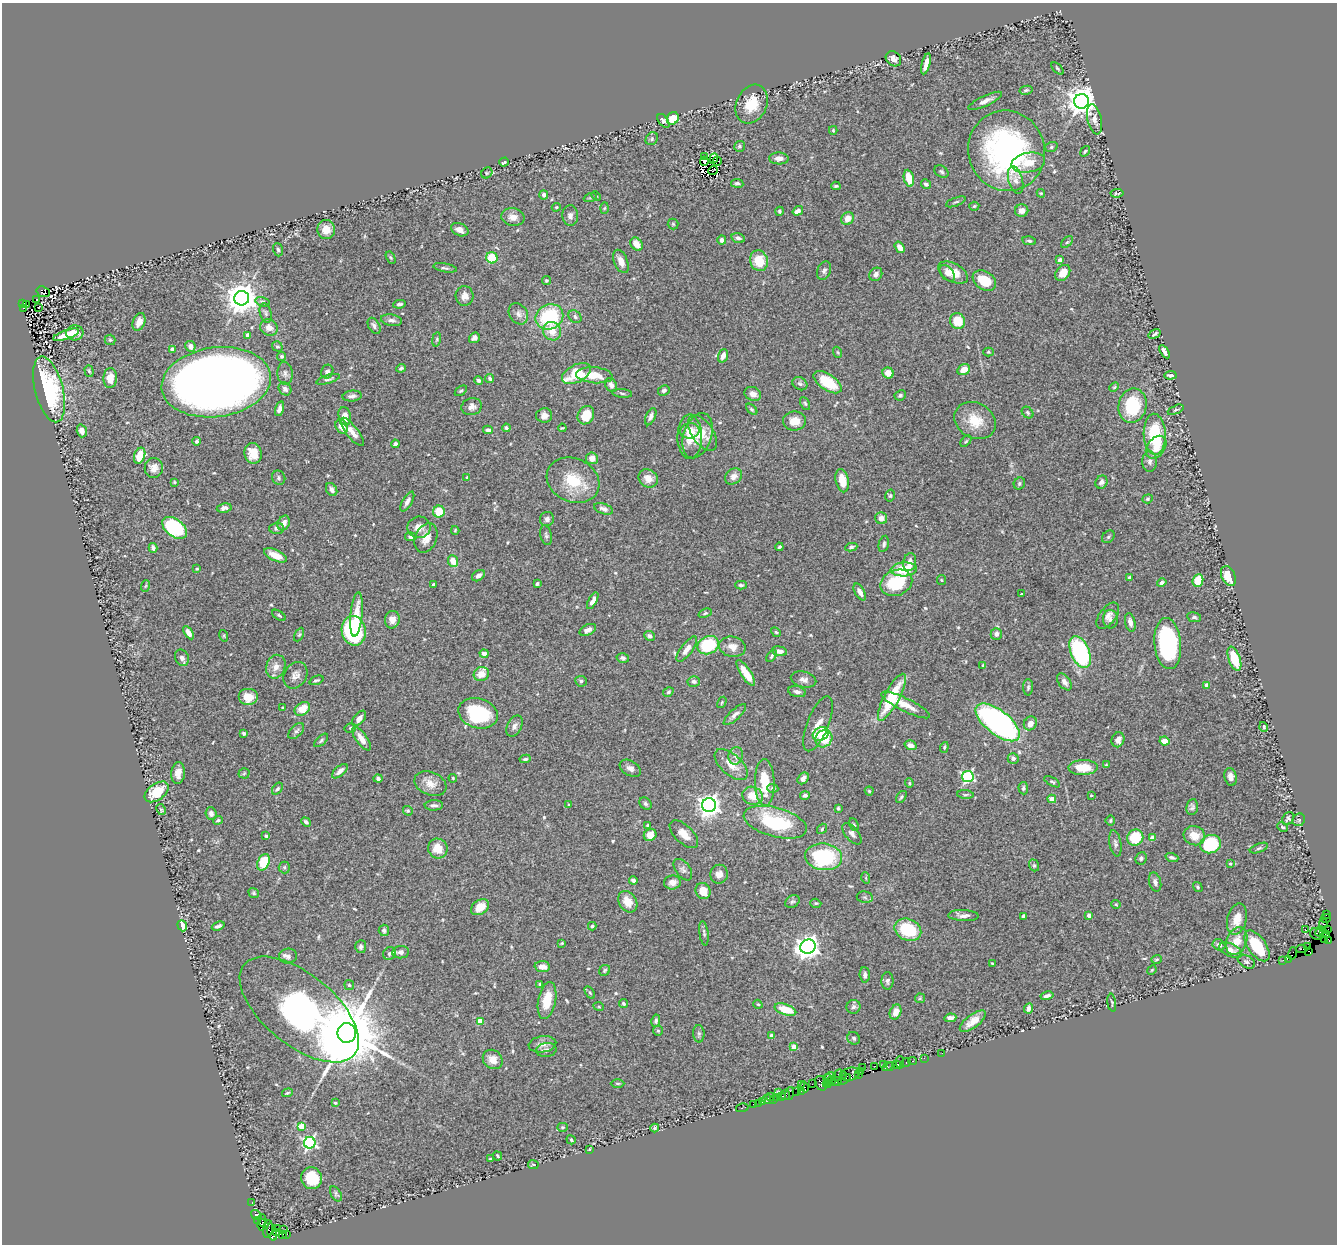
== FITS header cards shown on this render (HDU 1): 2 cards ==
NAXIS1  =                 1335
NAXIS2  =                 1242

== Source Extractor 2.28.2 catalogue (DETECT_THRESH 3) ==
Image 1335 x 1242 px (HDU 1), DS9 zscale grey, 1 PNG px = 1 image px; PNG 1339 x 1246 px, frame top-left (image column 1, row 1242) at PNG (2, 3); each listed source drawn as its Kron ellipse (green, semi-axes under 4 px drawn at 4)
Background 0.706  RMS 0.027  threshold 0.0811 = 3 sigma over >= 5 px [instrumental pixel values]
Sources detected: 549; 4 with non-positive FLUX_AUTO (blend fragments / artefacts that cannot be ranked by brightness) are neither listed nor drawn; of the other 545, the 500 brightest by FLUX_AUTO listed and drawn (45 fainter detections omitted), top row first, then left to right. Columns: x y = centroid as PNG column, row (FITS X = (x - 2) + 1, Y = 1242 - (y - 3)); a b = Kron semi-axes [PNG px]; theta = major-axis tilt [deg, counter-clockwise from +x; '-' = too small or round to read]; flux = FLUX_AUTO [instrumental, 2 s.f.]
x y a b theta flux
893 59 8 7 - 13
926 64 11 4 75 13
1057 68 7 3 -45 2.3
1026 90 6 4 11 3.1
985 101 18 5 25 10
1081 101 7 7 - 2700
752 104 20 15 66 46
673 118 6 5 - 45
1094 119 15 7 -77 13
663 121 8 4 -52 4.7
833 130 4 3 - 2
652 139 7 5 50 3.2
739 146 5 5 - 3.4
1051 147 6 5 - 3.2
1006 151 40 38 -71 440
1085 151 6 3 52 2.5
704 157 3 2 - 4.8
714 158 5 2 - 5.3
779 158 10 6 -3 12
704 161 4 3 - 6.5
717 161 5 2 - 7.8
504 162 5 3 - 3.2
1028 163 17 10 10 26
713 170 5 2 - 2.6
941 172 8 5 -34 3.6
487 173 6 5 - 2.6
909 178 8 5 -78 33
1016 180 14 7 -76 11
737 183 6 4 -9 4.3
926 184 5 4 - 4.5
836 186 4 3 - 3
1041 193 4 3 - 1.9
1117 193 6 3 8 2.7
544 195 4 4 - 6.2
596 196 5 4 - 2.1
590 198 6 4 18 2.6
956 202 10 3 21 3.1
974 206 5 4 - 2.7
556 207 4 3 - 2
604 208 5 3 - 1.9
779 211 4 4 - 3.1
798 211 5 4 - 10
1022 211 7 6 - 9
570 216 10 8 -88 7.9
513 217 11 9 -8 14
848 219 7 6 - 16
673 224 5 5 - 2.5
326 229 9 9 - 23
460 230 9 6 -24 11
738 238 7 4 -14 6.2
722 240 4 4 - 8.1
1029 241 7 4 -12 3.6
1067 242 7 4 44 2.9
637 244 7 5 -52 21
900 247 6 4 -56 16
278 250 7 5 -72 3.2
391 258 6 4 -59 2.1
492 258 6 5 - 48
1060 260 4 4 - 12
621 261 12 6 -68 14
759 261 10 9 - 46
445 268 12 4 -10 4.3
824 271 9 6 67 5.5
947 273 9 6 -49 8.4
953 273 16 9 -28 26
1063 273 9 6 52 19
876 274 7 6 - 7.8
546 281 4 4 - 2.3
984 281 13 9 -33 41
43 292 7 5 -18 95
464 296 10 9 - 12
242 298 7 7 - 3100
37 299 3 2 - 3.4
262 302 7 4 -15 3.6
23 303 3 3 - 190
399 304 6 4 9 4
27 305 3 3 - 9.3
39 307 3 3 - 9
24 308 3 3 - 32
266 313 10 5 -75 4.2
518 314 11 9 -55 9.6
549 317 14 12 30 130
575 317 7 5 -45 4.5
391 320 11 5 -10 6.9
958 321 8 7 - 39
139 322 9 6 69 13
374 326 9 5 -60 5.6
269 327 9 8 - 14
552 331 9 9 - 27
75 333 9 7 6 15
1154 334 6 2 33 3.1
66 335 14 4 19 22
247 335 4 3 - 6.3
474 338 6 5 - 7.3
436 339 7 3 81 2.5
110 340 5 5 - 2.8
190 346 5 5 - 9.7
277 346 5 5 - 3.1
172 349 4 3 - 6
837 352 5 3 - 2
988 352 5 4 - 2.2
1164 352 7 3 -58 7.7
282 356 4 4 - 3.8
723 356 7 5 70 12
401 368 5 4 - 3.5
964 370 7 5 31 20
89 371 6 4 -72 3.2
327 372 7 6 - 6.5
285 373 11 7 -87 7.3
888 373 6 5 - 19
576 374 15 8 27 67
594 375 18 8 -5 32
1170 375 6 3 2 4.6
110 378 10 7 87 19
328 379 12 3 16 3.9
490 379 4 3 - 4
479 381 4 3 - 4
216 382 55 34 8 2800
828 382 16 8 -34 54
800 384 8 6 -27 4.4
611 385 7 5 -61 9
1114 387 5 4 - 2.2
49 389 34 14 -76 130
285 389 7 6 - 5.9
664 390 6 5 - 3.9
461 391 7 4 36 3
622 393 10 4 -6 3.2
753 394 9 6 -24 12
900 395 6 5 - 3
352 396 9 5 5 6.9
805 403 7 4 -63 2.8
1132 406 17 14 78 90
472 407 10 8 16 8.9
279 409 8 4 74 7.3
752 409 7 4 -44 3.1
1176 410 8 4 24 3.3
1028 412 6 5 - 3.4
544 415 8 7 - 9.8
586 415 9 8 - 39
345 416 9 6 -77 18
651 417 9 5 67 6.6
794 421 11 9 -1 24
975 421 21 17 -29 44
342 427 7 6 - 20
506 428 4 3 - 3.9
562 428 4 2 - 2.2
488 430 5 4 - 7.4
82 431 6 5 - 9
690 431 9 7 7 27
352 432 17 6 -51 15
703 433 20 10 -57 29
1155 434 20 11 -88 95
698 436 23 14 72 33
690 437 22 12 90 32
197 441 4 3 - 3.4
966 441 6 4 44 2.5
395 444 4 3 - 4.5
1156 447 13 8 53 25
253 453 10 8 -80 24
140 456 8 5 70 35
592 458 6 6 - 13
1150 462 10 7 90 7.9
154 468 10 9 - 13
733 476 9 7 37 11
467 477 4 3 - 2
279 478 7 6 - 4.3
648 478 10 8 -32 17
573 480 27 21 -25 66
842 481 12 6 -77 24
174 482 4 3 - 1.8
1101 482 7 6 - 6.6
1019 484 6 5 - 3.5
332 490 7 5 -58 7.4
890 496 6 4 74 2.8
1148 499 5 4 - 2.2
407 502 11 5 60 7.5
224 508 7 4 10 7.3
604 509 10 5 -20 6.5
439 512 6 6 - 37
881 518 6 6 - 11
547 519 7 7 - 6.3
284 523 8 5 64 9.8
419 527 11 10 - 16
174 528 14 8 -37 190
277 528 7 5 3 6.9
455 530 4 3 - 2.1
546 535 10 5 -77 4.7
411 537 6 4 -7 6
1108 537 7 5 46 3.4
426 538 15 10 67 19
884 544 8 5 77 4.9
779 547 4 3 - 2.9
851 547 6 4 9 3.2
153 548 5 4 - 5.9
275 555 12 5 -24 23
453 561 6 5 - 22
910 562 9 6 77 11
197 569 4 3 - 2.4
904 569 13 7 4 65
478 576 7 5 35 7.2
1228 576 11 6 -66 34
1129 577 4 4 - 3.1
941 580 5 4 - 2.3
1198 580 6 5 - 40
896 583 16 12 24 93
1162 583 5 4 - 4.4
537 584 3 3 - 3
434 585 3 3 - 6.9
741 585 6 3 -1 3.4
145 586 6 3 69 2
860 592 9 5 -59 10
1021 594 3 2 - 1.9
593 601 9 4 62 9.8
705 613 7 4 21 2.8
356 614 22 6 85 32
279 615 8 4 -32 3.3
1108 616 15 8 53 11
1194 617 7 5 -11 4.1
1110 619 9 7 -89 6.2
392 620 9 7 78 13
1130 622 9 5 -77 8.6
588 630 9 5 26 8.4
354 631 15 12 -78 200
776 632 5 4 - 2.4
189 633 7 4 -57 10
996 634 6 5 - 6.3
299 635 7 4 62 2.6
224 636 6 3 -73 2.1
649 636 5 4 - 4.9
1168 643 26 13 -84 210
708 645 11 9 23 100
732 647 13 10 -11 15
687 649 15 5 52 14
779 651 7 5 -6 10
1080 652 17 9 -67 220
484 653 4 4 - 11
772 656 7 3 54 3.5
182 658 8 6 -63 6.7
623 658 6 5 - 4.4
1234 659 12 6 -70 58
983 665 3 3 - 2.6
276 667 12 9 70 14
746 673 15 5 -56 30
481 674 8 7 - 23
295 675 14 11 56 12
803 679 13 8 -14 9.5
316 680 7 3 19 2.9
581 681 6 5 - 3.8
694 681 6 5 - 5.7
1064 682 9 6 -54 8.6
1206 685 4 3 - 7.5
1028 687 8 5 89 3.5
668 692 5 4 - 2.9
797 692 9 5 -13 7.1
248 697 10 8 0 25
892 697 26 7 62 100
722 702 6 3 60 2.2
906 705 27 6 -26 23
283 708 3 3 - 1.9
302 709 8 6 34 29
478 713 20 15 -16 130
735 715 14 5 42 7.4
359 718 9 5 50 9.2
998 722 26 12 -38 530
1030 723 7 6 - 13
818 724 29 10 68 21
515 726 11 7 63 8
1264 727 5 4 - 3.1
350 728 6 4 14 2.9
296 731 10 5 46 5.8
244 733 4 3 - 3.9
821 734 8 6 25 35
824 738 9 8 - 75
361 739 14 5 -55 16
321 740 8 4 43 3.4
1118 740 8 6 69 8.4
1164 741 5 4 - 16
911 745 6 4 -16 11
944 747 5 4 - 2.6
736 756 9 7 77 7.5
1013 758 5 5 - 5.9
525 759 5 3 - 3
731 765 20 10 -42 26
1106 765 4 3 - 1.9
630 768 11 7 -31 8.7
1083 768 14 7 1 39
340 771 9 5 41 9.6
178 773 11 7 84 14
244 773 5 5 - 2.6
968 777 5 5 - 270
1230 777 9 6 -79 11
453 778 4 3 - 1.9
803 778 6 5 - 8.2
378 779 4 4 - 3.5
1052 782 9 4 -29 2.8
765 783 23 10 -89 67
909 783 5 4 - 2
430 784 17 11 -22 21
773 788 5 4 - 3.8
1023 788 6 5 - 3.2
277 789 7 4 50 3.8
869 791 4 4 - 2
157 792 13 8 36 46
965 794 8 3 -4 2.6
805 795 5 4 - 4.8
1091 795 3 2 - 1.8
752 796 10 9 - 27
901 797 7 4 53 3
1052 799 4 4 - 21
645 804 7 5 -45 3.7
434 805 9 5 2 6
569 805 3 3 - 2.1
709 805 7 7 - 1200
1192 807 8 6 81 5
838 808 4 3 - 2.4
161 810 6 4 -63 2.3
408 811 5 4 - 2.8
211 814 6 5 - 5.5
1288 818 7 5 61 4.4
218 820 5 4 - 2.9
1110 820 5 5 - 2.8
1299 820 7 6 - 3.3
306 822 5 3 - 4
775 822 32 14 -15 120
647 825 3 3 - 2.1
854 825 6 4 -62 2.5
1283 827 5 3 - 2.4
822 829 6 4 50 2.3
684 834 18 9 -43 19
852 834 13 6 -50 7.7
650 835 6 6 - 22
266 836 4 3 - 2.9
1194 836 11 9 -22 26
1135 838 8 7 - 57
1152 838 4 4 - 16
1115 843 13 6 -79 6.2
1210 844 10 9 - 100
1259 848 10 4 21 3.8
438 849 10 9 - 31
824 857 18 13 -7 150
1141 858 6 5 - 4.4
1172 858 6 4 -18 4.1
263 862 9 5 67 58
1230 864 4 4 - 2.1
1034 865 6 5 - 3.3
284 867 6 5 - 3.4
683 870 12 7 -53 7.1
719 874 9 8 - 11
866 878 6 3 -72 1.9
633 880 4 4 - 4.9
672 882 8 7 - 9.8
1155 882 9 6 -75 7.3
1198 887 5 4 - 2.5
703 891 8 7 - 26
254 893 5 4 - 3.1
865 897 8 5 -9 4.5
628 902 11 8 -58 26
792 902 7 6 - 3.8
816 903 5 4 - 2.7
1116 904 5 4 - 1.9
480 907 10 7 35 24
1326 914 3 2 - 19
963 915 15 5 -2 9.5
1089 915 4 4 - 6.8
1024 916 4 3 - 5.1
1326 918 5 3 - 54
1237 919 16 9 76 27
1323 924 5 4 - 250
182 926 6 4 -69 22
218 926 6 3 21 4.4
592 926 4 3 - 3.8
1328 929 2 2 - 14
384 930 5 5 - 4.5
908 930 14 10 -24 87
1305 930 3 3 - 44
1320 931 5 3 - 320
704 933 12 4 -83 4
1323 933 4 3 - 420
1317 934 7 5 -23 110
1327 934 4 3 - 120
1324 939 2 2 - 8.3
1329 940 4 2 - 21
1237 941 14 10 69 27
562 943 4 4 - 1.9
1219 945 6 5 - 7.2
1257 946 18 9 -55 77
1308 946 3 2 - 140
361 947 6 5 - 5
808 947 8 7 - 1500
1302 949 5 2 - 46
1231 950 12 6 -24 13
1308 951 3 2 - 750
401 952 8 6 8 7.5
1292 953 6 2 71 32
389 954 7 6 - 4.8
288 956 9 7 8 7.6
1156 959 5 3 - 2.2
1289 959 4 2 - 22
1283 960 2 2 - 11
1246 962 9 6 -29 4.7
992 964 4 2 - 2.2
542 967 8 5 -4 15
605 970 6 5 - 2.9
1152 970 5 4 - 1.9
865 975 8 5 -87 5.8
887 981 9 6 90 5.6
540 984 4 4 - 2.5
349 985 5 5 - 2.8
590 993 7 4 -58 2.7
1047 996 6 3 12 5.4
920 998 5 5 - 2.3
547 1000 19 9 79 40
623 1003 5 4 - 2.9
1112 1003 9 3 -82 2.3
758 1004 5 4 - 2.2
599 1007 5 3 - 1.9
853 1007 7 6 - 4.9
1029 1008 5 4 - 8.9
299 1009 71 35 -39 720
785 1010 11 5 -18 40
896 1012 8 5 70 16
950 1018 6 4 7 10
480 1021 4 4 - 35
656 1021 6 4 78 3.7
973 1021 15 6 37 18
658 1031 5 4 - 2.6
347 1033 10 9 - 26000
699 1034 9 5 -88 4.3
772 1036 4 3 - 11
854 1038 6 6 - 4.3
542 1044 14 8 7 12
794 1047 4 4 - 26
546 1050 10 7 10 7.1
942 1053 2 2 - 15
924 1058 2 2 - 18
493 1059 10 9 - 19
912 1061 4 3 - 29
900 1062 6 2 -90 50
906 1063 4 3 - 45
884 1064 3 2 - 32
896 1065 3 3 - 33
874 1066 2 2 - 4.3
891 1066 3 2 - 34
862 1067 2 2 - 15
887 1067 5 3 - 50
860 1071 3 3 - 19
850 1074 10 6 13 250
859 1074 3 2 - 10
838 1075 6 3 63 72
843 1075 2 2 - 23
831 1077 5 3 - 110
844 1079 7 3 30 72
828 1080 6 2 -76 54
831 1081 4 3 - 56
837 1081 5 3 - 100
618 1083 7 3 -1 2.5
821 1083 7 6 - 220
801 1084 4 2 - 65
812 1084 2 2 - 77
827 1084 4 2 - 26
804 1087 5 3 - 55
797 1091 4 2 - 45
802 1091 3 2 - 36
287 1093 5 3 - 2.3
779 1093 3 2 - 13
789 1093 7 3 75 110
786 1095 5 3 - 60
782 1096 4 3 - 57
771 1097 3 2 - 14
777 1098 3 2 - 36
774 1099 3 2 - 13
768 1100 6 2 -20 13
763 1102 3 3 - 43
335 1103 3 2 - 1.9
758 1103 2 2 - 9
753 1104 2 2 - 12
742 1108 6 2 14 16
301 1126 4 4 - 39
563 1127 5 4 - 2.6
655 1128 4 4 - 2.7
571 1140 5 3 - 2.4
310 1143 6 6 - 390
589 1149 3 2 - 2.1
497 1156 5 3 - 2.4
490 1159 3 3 - 2.2
533 1165 5 3 - 2
311 1178 11 10 - 62
336 1194 8 5 -59 3.5
252 1203 2 2 - 6.9
256 1215 5 4 - 210
262 1220 6 4 -84 150
258 1221 4 3 - 60
262 1225 5 3 - 91
277 1228 3 2 - 12
268 1229 9 5 83 130
283 1230 2 2 - 10
272 1232 9 5 -75 410
277 1233 4 3 - 150
283 1234 3 3 - 8.7
287 1234 3 2 - 21
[45 fainter detections neither listed nor drawn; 4 non-positive-flux detections neither listed nor drawn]